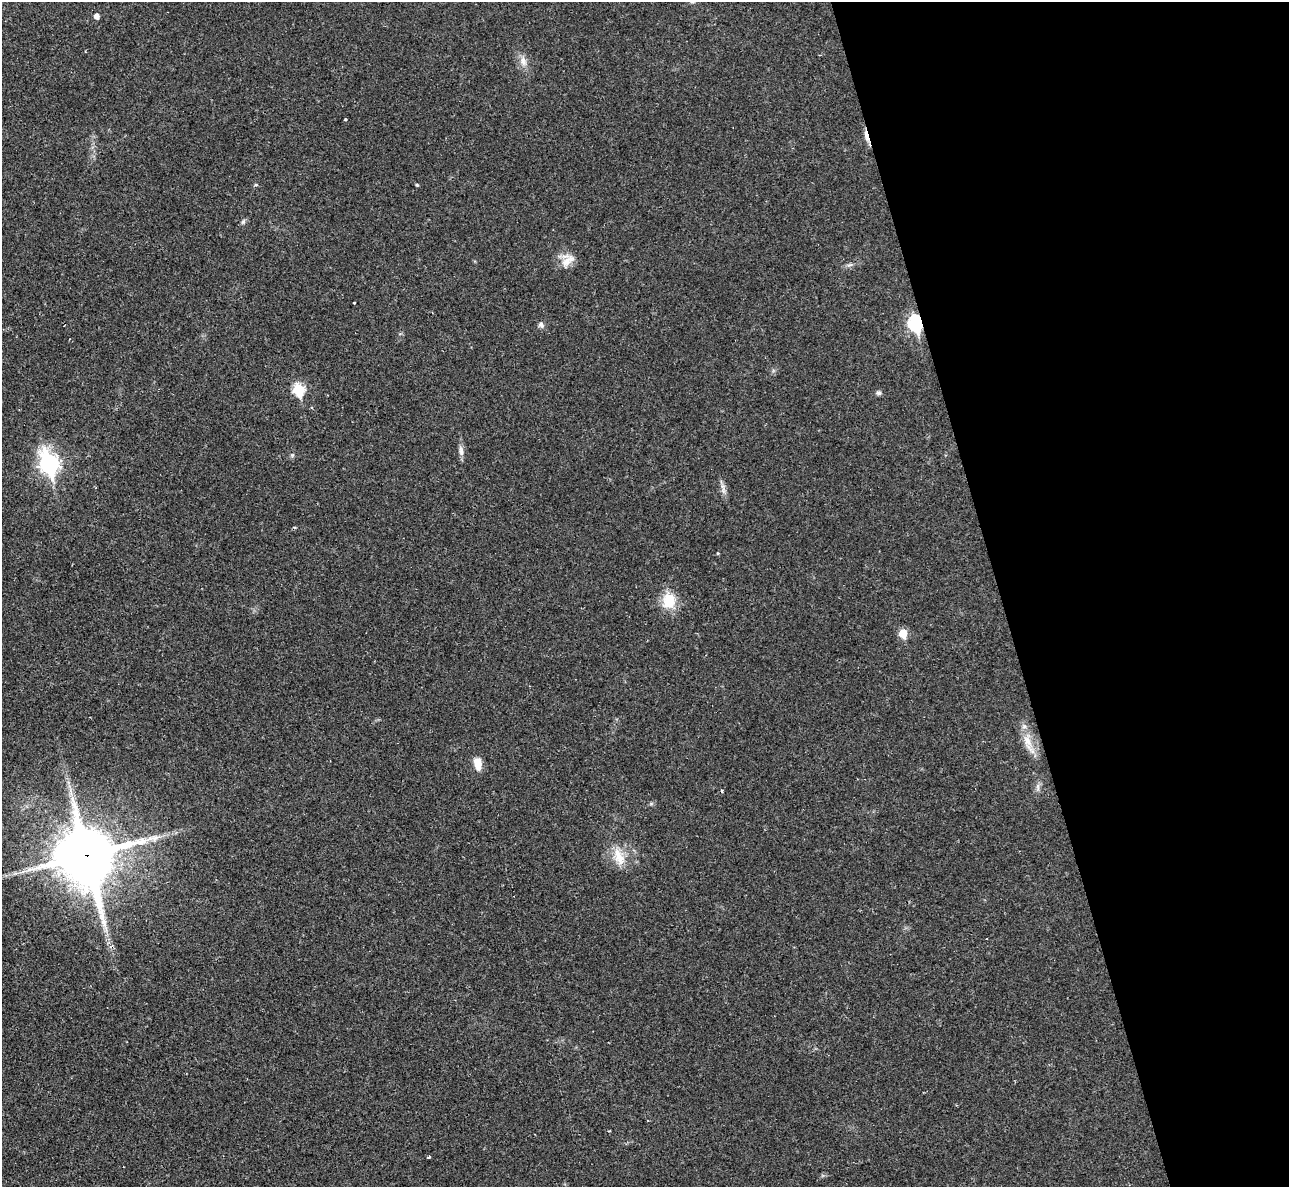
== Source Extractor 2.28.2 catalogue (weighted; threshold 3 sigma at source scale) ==
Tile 12 of 4 x 4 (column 4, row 3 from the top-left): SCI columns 3875-5161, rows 1489-2673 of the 5213 x 5195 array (HDU 1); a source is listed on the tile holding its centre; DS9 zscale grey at full resolution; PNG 1291 x 1189 px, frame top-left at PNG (2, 2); no overlay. Shown black and unused: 22% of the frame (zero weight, under 2 of 3 exposures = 3% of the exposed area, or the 3 px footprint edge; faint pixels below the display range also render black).
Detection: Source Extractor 2.28.2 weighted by HDU 2 'WHT'; one run over the whole footprint, this tile lists its part. Background 0.0288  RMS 0.0041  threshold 0.0184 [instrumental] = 3 sigma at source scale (4.5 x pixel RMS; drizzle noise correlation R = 1.50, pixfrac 1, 0.05/0.05 arcsec/px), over >= 5 px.
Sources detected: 28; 1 cosmic-ray / hot-pixel residue — not listed; the other 27 listed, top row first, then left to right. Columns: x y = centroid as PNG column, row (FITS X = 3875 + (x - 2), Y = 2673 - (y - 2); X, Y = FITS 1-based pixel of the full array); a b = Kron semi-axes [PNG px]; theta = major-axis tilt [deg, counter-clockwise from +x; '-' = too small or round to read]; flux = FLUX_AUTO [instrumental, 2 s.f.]
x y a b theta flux
97 16 5 5 - 2.3
523 61 15 9 -72 3.2
866 136 21 5 -76 2.8
256 185 5 4 - 0.52
417 185 3 3 - 0.66
243 221 7 5 69 0.83
567 260 22 15 54 5.2
354 302 3 2 - 0.48
915 323 8 6 -78 70
541 325 9 7 -37 1.3
299 389 7 6 - 32
878 393 7 6 - 0.98
461 451 16 6 -83 2
49 464 10 8 -71 150
723 490 11 6 -83 1.8
718 553 4 3 - 0.39
669 601 18 16 76 10
903 634 6 5 - 10
1027 741 24 12 -70 6.7
478 764 13 8 -80 5
1038 787 12 4 86 1.3
722 791 4 3 - 0.77
651 804 7 4 19 0.62
62 853 16 10 65 48
87 855 21 18 -79 2200
619 857 26 14 -69 7.9
429 1157 3 3 - 1.9
Overlapping masked pixels (flux is a lower limit): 3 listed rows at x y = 866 136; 915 323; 87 855
Unlisted compact peaks at least as high as the median listed source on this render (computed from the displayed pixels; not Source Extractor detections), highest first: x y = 292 455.